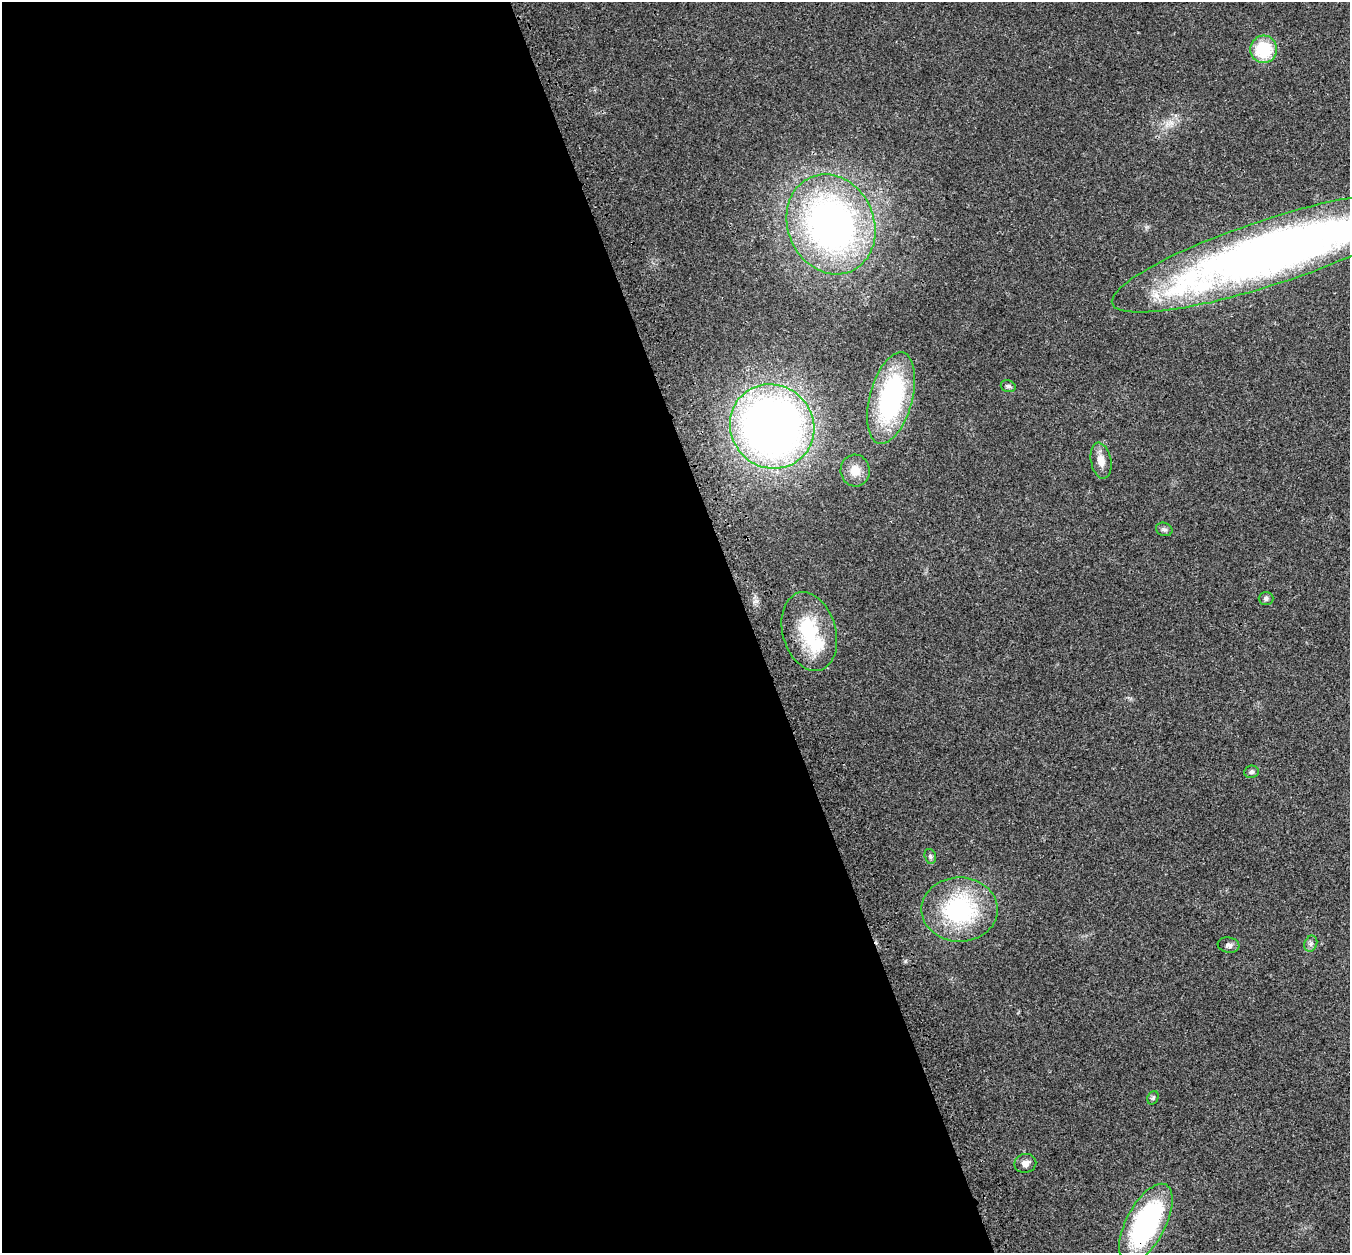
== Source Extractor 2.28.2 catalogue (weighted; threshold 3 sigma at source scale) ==
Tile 9 of 4 x 4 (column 1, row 3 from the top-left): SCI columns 108-1455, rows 1458-2708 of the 5613 x 5470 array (HDU 1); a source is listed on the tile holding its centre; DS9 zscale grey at full resolution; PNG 1352 x 1255 px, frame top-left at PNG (2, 2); each listed source drawn as its Kron ellipse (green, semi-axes under 4 px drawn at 4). Shown black and unused: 56% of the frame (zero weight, under 3 of 4 exposures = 9% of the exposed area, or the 3 px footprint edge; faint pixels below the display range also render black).
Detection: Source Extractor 2.28.2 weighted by HDU 2 'WHT'; one run over the whole footprint, this tile lists its part. Background 0.0228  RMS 0.0031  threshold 0.014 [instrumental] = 3 sigma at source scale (4.5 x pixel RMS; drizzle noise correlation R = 1.50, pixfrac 1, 0.0396/0.0396 arcsec/px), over >= 5 px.
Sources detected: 20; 1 inside a brighter listed object's ellipse — not listed separately; the other 19 listed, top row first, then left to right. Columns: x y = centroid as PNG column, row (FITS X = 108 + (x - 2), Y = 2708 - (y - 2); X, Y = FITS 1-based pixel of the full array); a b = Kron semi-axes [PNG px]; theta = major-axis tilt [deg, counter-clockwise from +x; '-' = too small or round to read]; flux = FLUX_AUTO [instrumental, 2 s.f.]
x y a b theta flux
1264 49 14 13 - 15
831 224 51 43 -67 130
1271 252 167 32 18 270
1008 386 7 6 - 0.75
891 398 47 21 75 49
772 426 43 41 -44 230
1101 461 18 10 -79 3.1
855 470 16 14 -84 4.3
1164 529 8 6 -20 0.81
1266 599 7 6 - 0.75
809 632 40 26 -74 20
1251 772 7 6 - 0.76
930 856 8 5 -74 0.66
960 910 38 32 -1 36
1311 944 8 6 70 0.91
1229 945 11 7 -8 1.1
1153 1098 7 5 68 0.54
1025 1163 11 9 12 1.8
1146 1223 44 19 62 56
Overlapping masked pixels (flux is a lower limit): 2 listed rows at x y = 1271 252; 1146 1223
Isophote crosses this tile's border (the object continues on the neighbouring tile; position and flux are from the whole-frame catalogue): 1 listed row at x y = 1271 252